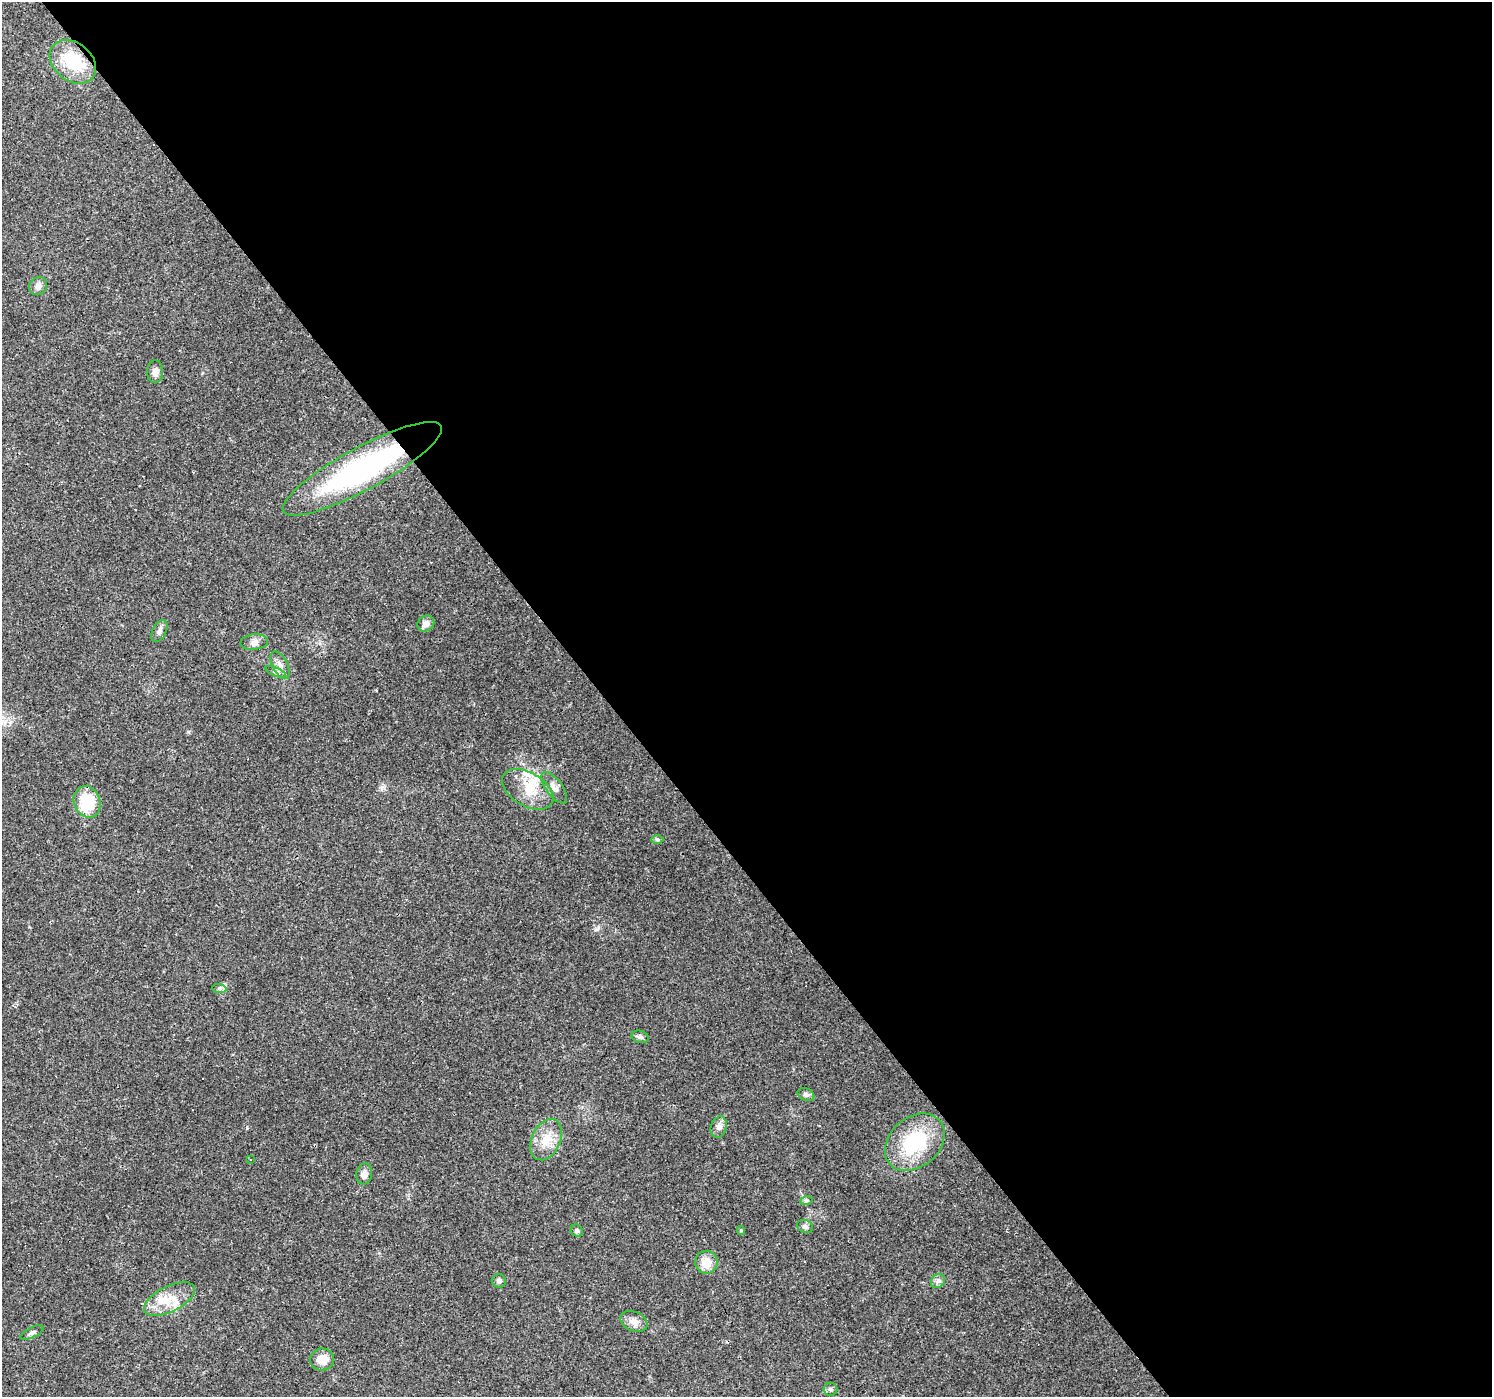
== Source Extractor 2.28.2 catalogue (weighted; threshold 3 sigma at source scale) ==
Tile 8 of 4 x 4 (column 4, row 2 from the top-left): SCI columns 4471-5960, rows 2919-4313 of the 5961 x 5898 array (HDU 1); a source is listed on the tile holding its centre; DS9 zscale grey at full resolution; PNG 1494 x 1399 px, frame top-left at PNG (2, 2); each listed source drawn as its Kron ellipse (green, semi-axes under 4 px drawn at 4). Shown black and unused: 59% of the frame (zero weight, under 3 of 4 exposures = <1% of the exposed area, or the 3 px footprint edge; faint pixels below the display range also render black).
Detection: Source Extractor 2.28.2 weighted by HDU 2 'WHT'; one run over the whole footprint, this tile lists its part. Background 0.0723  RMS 0.0043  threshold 0.0195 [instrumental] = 3 sigma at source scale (4.5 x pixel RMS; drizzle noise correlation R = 1.50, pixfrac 1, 0.0396/0.0396 arcsec/px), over >= 5 px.
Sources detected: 50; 12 cosmic-ray / hot-pixel residue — neither listed nor drawn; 5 inside a brighter listed object's ellipse — not listed separately; the other 33 listed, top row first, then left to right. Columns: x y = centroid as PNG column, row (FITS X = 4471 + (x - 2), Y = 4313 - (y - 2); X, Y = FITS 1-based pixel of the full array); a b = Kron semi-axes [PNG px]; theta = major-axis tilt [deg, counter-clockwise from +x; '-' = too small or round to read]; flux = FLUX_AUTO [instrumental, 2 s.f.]
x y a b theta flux
73 62 26 19 -39 20
38 286 10 8 44 2.1
155 372 11 8 90 2.3
362 469 90 21 28 90
426 624 9 7 31 2.7
159 631 12 7 62 1.9
254 642 14 7 6 2.2
280 665 15 7 -64 2.7
276 672 11 4 -22 1.1
554 788 19 8 -53 3
528 789 28 16 -30 11
87 802 16 13 -67 20
657 840 6 4 -1 0.67
219 988 7 4 -2 0.92
640 1037 9 6 -18 1.2
806 1095 9 6 -23 1.2
719 1127 11 8 72 2
546 1140 22 14 65 8.2
915 1142 33 25 40 28
250 1160 3 3 - 0.37
364 1174 10 8 79 2.8
806 1201 6 4 20 0.66
805 1227 8 6 -22 1.4
741 1230 4 4 - 0.51
577 1231 6 5 - 0.83
706 1262 11 11 - 5.8
499 1281 7 6 - 1.2
938 1281 8 6 43 1.3
169 1299 28 12 26 9
634 1321 14 9 -23 3.3
32 1333 12 5 25 1.4
322 1359 12 11 - 5.9
831 1389 7 6 - 1.2
Overlapping masked pixels (flux is a lower limit): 2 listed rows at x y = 73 62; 362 469
Unlisted compact peaks at least as high as the median listed source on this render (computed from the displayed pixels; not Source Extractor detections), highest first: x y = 382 788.